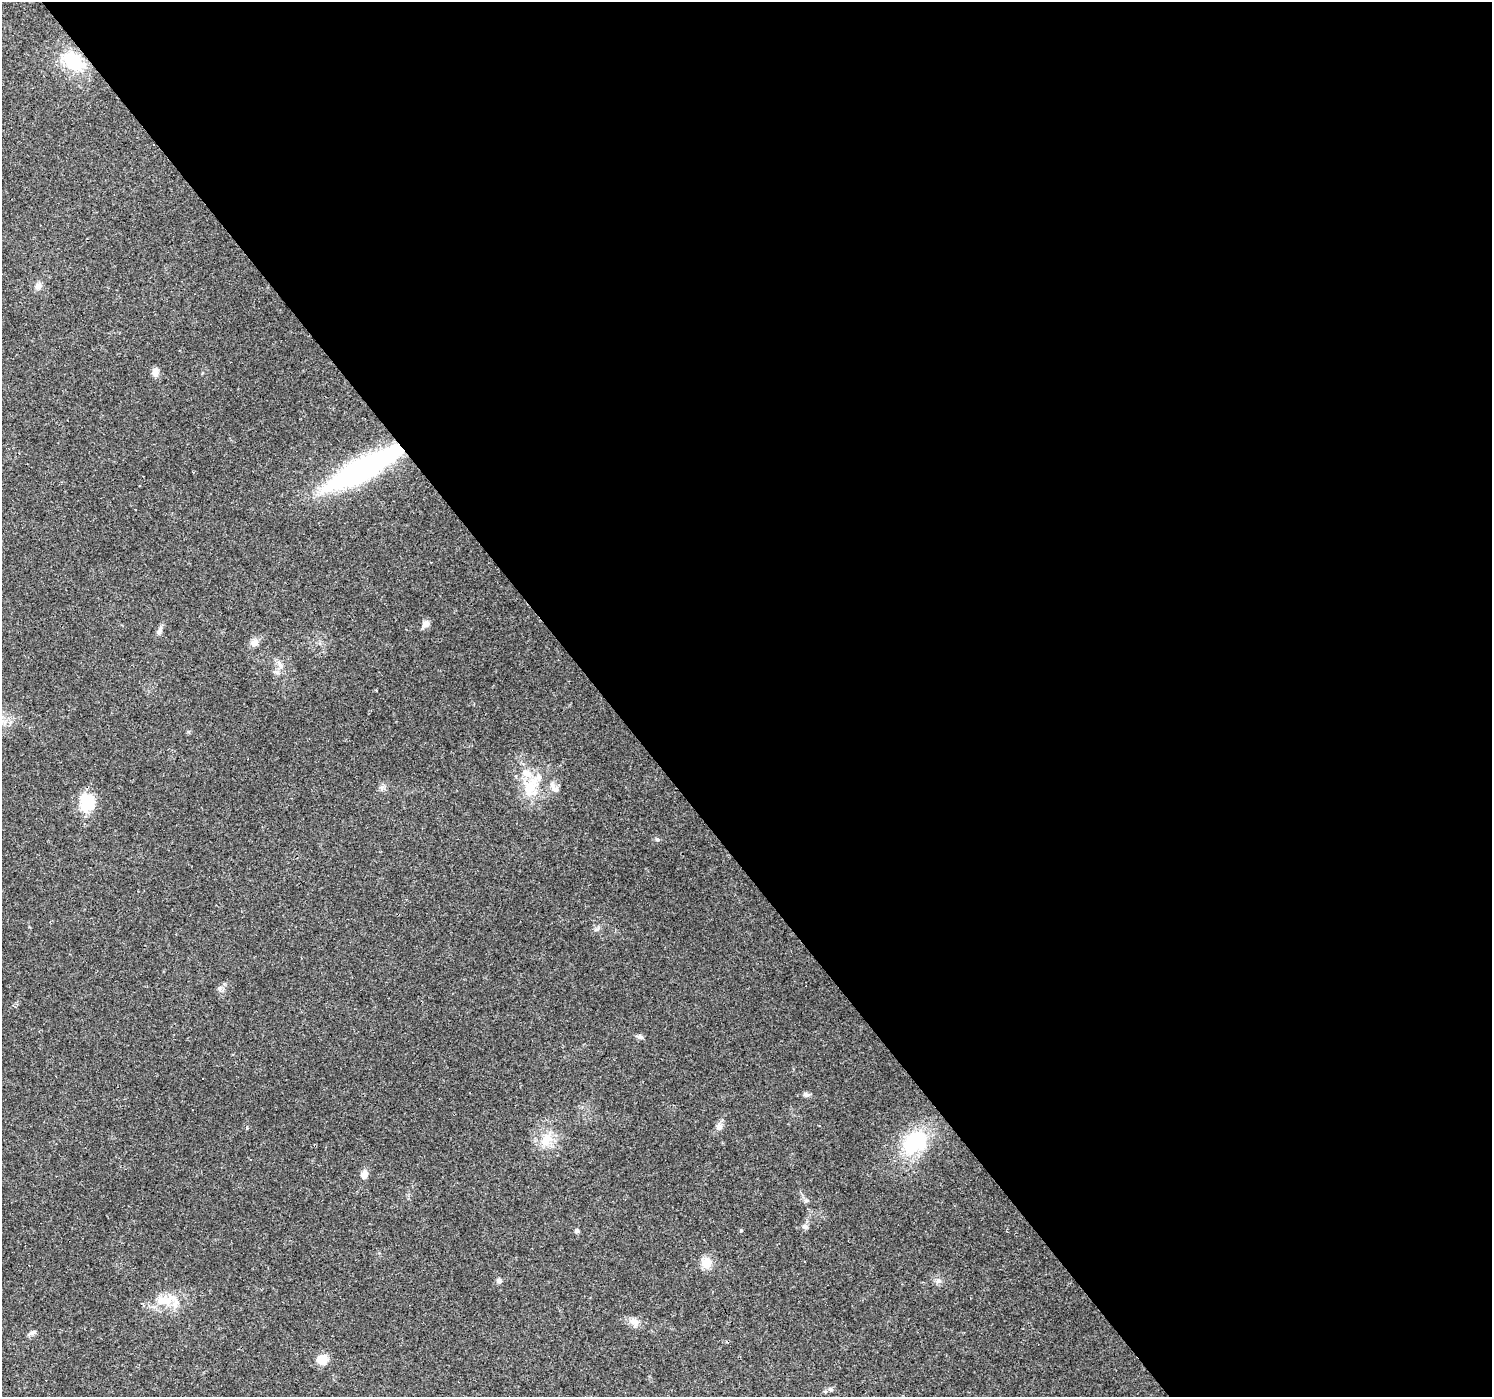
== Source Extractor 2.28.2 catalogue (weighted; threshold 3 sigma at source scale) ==
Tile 8 of 4 x 4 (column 4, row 2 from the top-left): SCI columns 4471-5960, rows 2919-4313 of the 5961 x 5898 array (HDU 1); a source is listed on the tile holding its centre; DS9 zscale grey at full resolution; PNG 1494 x 1399 px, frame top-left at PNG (2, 2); no overlay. Shown black and unused: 59% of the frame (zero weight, under 3 of 4 exposures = <1% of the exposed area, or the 3 px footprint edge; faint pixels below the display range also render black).
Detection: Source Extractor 2.28.2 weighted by HDU 2 'WHT'; one run over the whole footprint, this tile lists its part. Background 0.0723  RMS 0.0043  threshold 0.0195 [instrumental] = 3 sigma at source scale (4.5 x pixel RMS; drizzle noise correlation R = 1.50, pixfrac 1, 0.0396/0.0396 arcsec/px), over >= 5 px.
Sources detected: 50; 12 cosmic-ray / hot-pixel residue — not listed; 5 inside a brighter listed object's ellipse — not listed separately; the other 33 listed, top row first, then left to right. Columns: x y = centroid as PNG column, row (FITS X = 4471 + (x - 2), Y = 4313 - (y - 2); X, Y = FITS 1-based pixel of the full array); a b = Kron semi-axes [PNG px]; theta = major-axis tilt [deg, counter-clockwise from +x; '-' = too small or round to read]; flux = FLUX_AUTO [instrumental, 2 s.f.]
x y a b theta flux
73 62 26 19 -39 20
38 286 10 8 44 2.1
155 372 11 8 90 2.3
362 469 90 21 28 90
426 624 9 7 31 2.7
159 631 12 7 62 1.9
254 642 14 7 6 2.2
280 665 15 7 -64 2.7
276 672 11 4 -22 1.1
554 788 19 8 -53 3
528 789 28 16 -30 11
87 802 16 13 -67 20
657 840 6 4 -1 0.67
219 988 7 4 -2 0.92
640 1037 9 6 -18 1.2
806 1095 9 6 -23 1.2
719 1127 11 8 72 2
546 1140 22 14 65 8.2
915 1142 33 25 40 28
250 1160 3 3 - 0.37
364 1174 10 8 79 2.8
806 1201 6 4 20 0.66
805 1227 8 6 -22 1.4
741 1230 4 4 - 0.51
577 1231 6 5 - 0.83
706 1262 11 11 - 5.8
499 1281 7 6 - 1.2
938 1281 8 6 43 1.3
169 1299 28 12 26 9
634 1321 14 9 -23 3.3
32 1333 12 5 25 1.4
322 1359 12 11 - 5.9
831 1389 7 6 - 1.2
Overlapping masked pixels (flux is a lower limit): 2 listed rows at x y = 73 62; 362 469
Unlisted compact peaks at least as high as the median listed source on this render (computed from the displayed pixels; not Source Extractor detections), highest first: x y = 382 788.